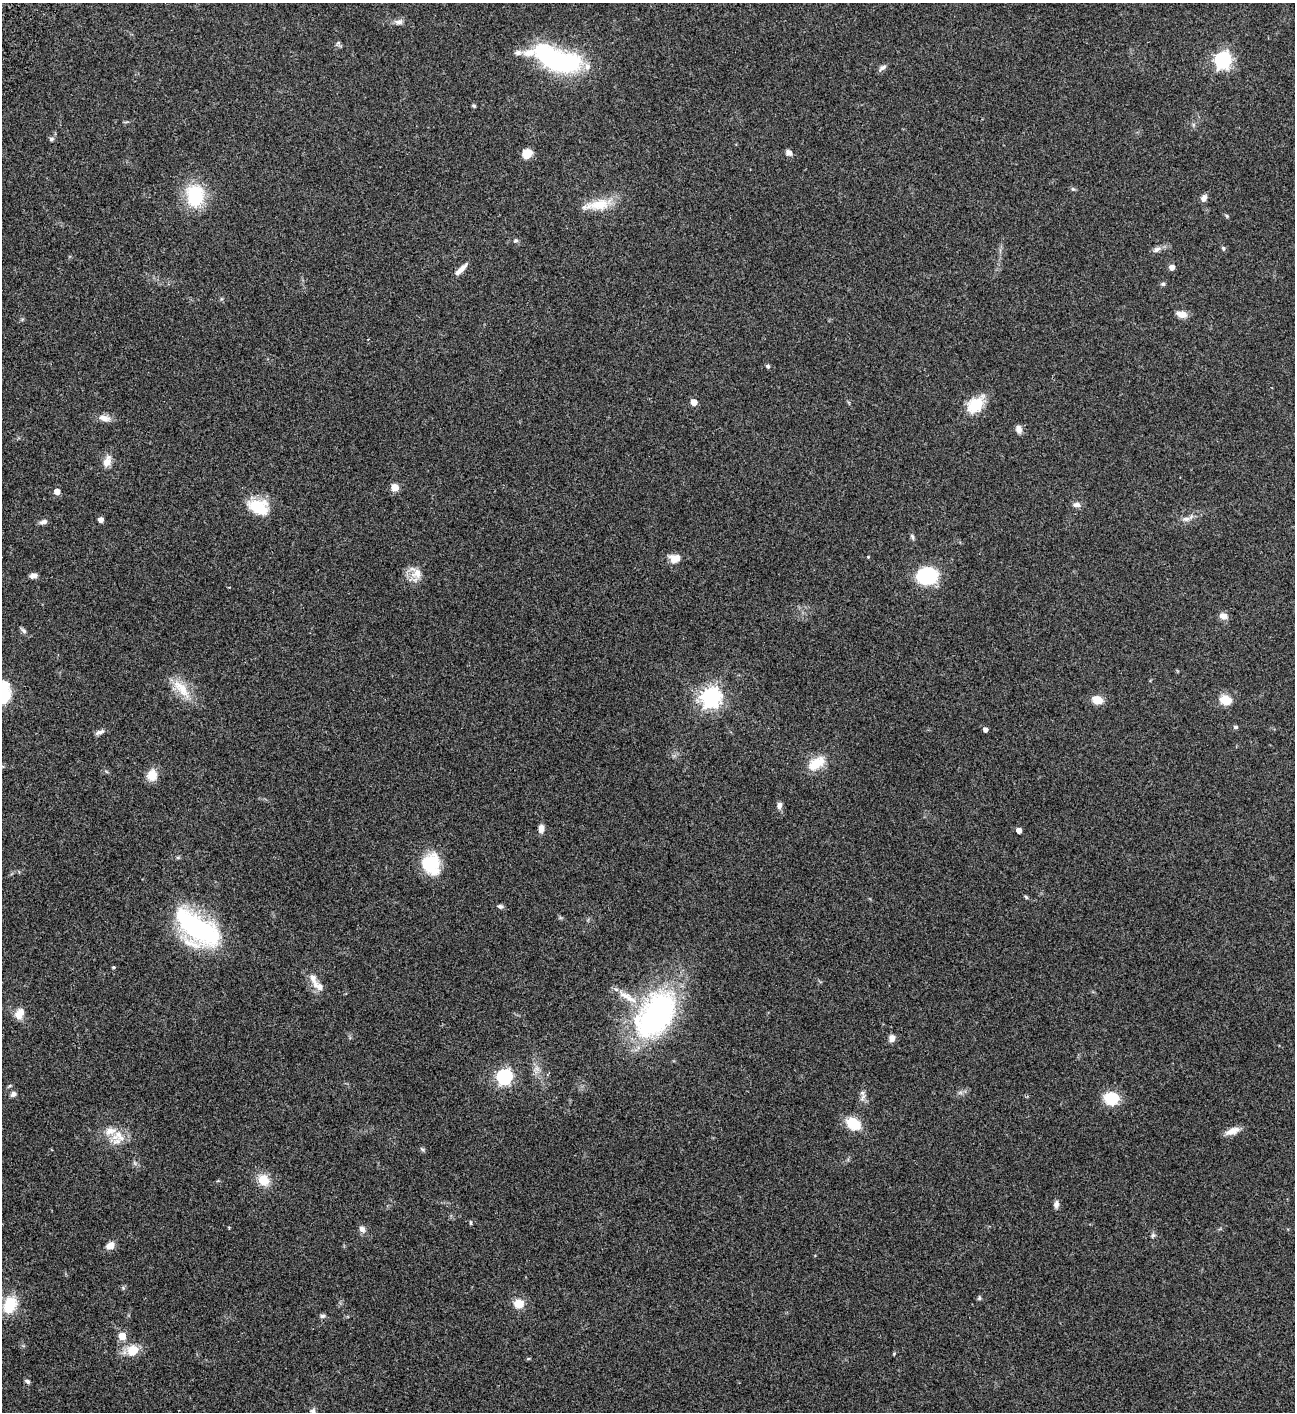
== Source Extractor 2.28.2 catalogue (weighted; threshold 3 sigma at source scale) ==
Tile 11 of 4 x 4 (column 3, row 3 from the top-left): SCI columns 3091-4383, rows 1613-3022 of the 6050 x 6048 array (HDU 1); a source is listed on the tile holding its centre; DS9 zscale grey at full resolution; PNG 1297 x 1414 px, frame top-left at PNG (2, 3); no overlay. Shown black and unused: <1% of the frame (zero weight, under 3 of 4 exposures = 13% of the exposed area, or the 3 px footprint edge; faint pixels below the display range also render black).
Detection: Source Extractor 2.28.2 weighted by HDU 2 'WHT'; one run over the whole footprint, this tile lists its part. Background 0.0652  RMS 0.0059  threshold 0.0264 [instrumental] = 3 sigma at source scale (4.5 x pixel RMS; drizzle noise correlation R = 1.50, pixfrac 1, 0.05/0.05 arcsec/px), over >= 5 px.
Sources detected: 94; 7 inside a brighter listed object's ellipse — not listed separately; the other 87 listed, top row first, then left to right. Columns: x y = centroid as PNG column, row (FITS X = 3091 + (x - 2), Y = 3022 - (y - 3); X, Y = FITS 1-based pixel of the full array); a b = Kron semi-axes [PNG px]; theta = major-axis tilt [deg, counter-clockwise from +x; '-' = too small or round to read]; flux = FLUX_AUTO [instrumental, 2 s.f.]
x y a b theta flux
399 22 11 7 1 2.4
338 43 6 4 19 0.74
555 59 54 22 -20 77
1223 60 7 7 - 170
882 68 12 5 37 1.9
474 106 4 4 - 0.81
51 139 7 5 15 1.1
789 152 8 6 -46 2.3
527 154 11 8 32 6.8
1073 189 6 4 -42 0.81
195 196 21 16 -89 32
1204 198 9 6 69 2.5
597 205 43 13 9 13
1227 216 5 4 - 0.62
516 241 8 4 0 0.89
1223 248 6 5 - 0.92
1157 249 11 7 27 2.2
1172 267 5 5 - 3.6
461 269 18 5 44 3.9
1163 284 6 5 - 0.86
1182 314 14 8 -15 3.6
768 366 6 5 - 0.94
694 402 5 5 - 5.9
975 405 24 16 47 14
104 418 17 8 -11 4
1019 429 9 7 -83 2.8
107 461 16 9 67 4.6
395 487 8 8 - 4.1
57 492 5 5 - 4.2
1077 505 10 6 -4 2.2
259 507 25 17 -22 18
1186 519 13 6 8 2.6
101 520 4 4 - 2.9
44 522 9 5 14 2.1
912 537 8 5 -61 1.2
868 557 4 3 - 0.44
675 558 11 9 4 5.6
416 573 20 14 -52 6.4
33 576 8 6 3 2.6
927 576 18 14 5 37
1223 616 10 8 -7 3.1
24 631 9 5 -45 1.4
181 689 33 13 -47 12
711 697 7 7 - 310
4 700 21 9 38 6.8
1097 700 11 8 -17 6.8
1226 700 11 9 -19 9.2
1235 727 6 5 - 0.87
985 730 4 4 - 2
100 732 14 5 23 1.9
816 763 23 12 33 11
152 775 11 9 88 8.6
779 806 9 6 85 2.2
541 828 9 7 87 3.1
1019 830 4 4 - 3.6
431 864 26 21 -78 20
1026 897 6 4 -46 0.72
500 906 7 5 -9 1.3
197 928 45 22 -35 97
114 967 4 3 - 0.67
319 986 20 9 -38 4.8
627 997 33 9 -31 8.3
19 1015 13 10 -37 4.8
655 1015 46 28 54 150
892 1038 8 7 - 2.7
537 1068 9 5 -45 2
504 1077 6 6 - 130
13 1094 7 6 - 1.7
1111 1098 12 10 -10 19
853 1123 14 10 -33 15
1232 1131 18 8 21 4.9
118 1134 21 10 33 7.1
422 1149 7 4 -36 0.82
264 1180 12 11 - 9.7
1056 1204 9 6 84 2
470 1223 7 3 -82 0.61
362 1229 9 7 -50 2.5
1153 1235 7 6 - 1
110 1245 8 7 - 5
979 1298 6 4 76 0.83
519 1304 9 8 - 8.9
10 1305 17 12 68 17
322 1316 7 5 1 1.2
122 1336 5 5 - 11
133 1350 16 15 - 8.8
27 1381 7 4 -32 1.2
313 1411 7 7 - 1.6
Isophote crosses this tile's border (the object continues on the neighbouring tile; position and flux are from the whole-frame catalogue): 2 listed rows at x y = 4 700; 313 1411